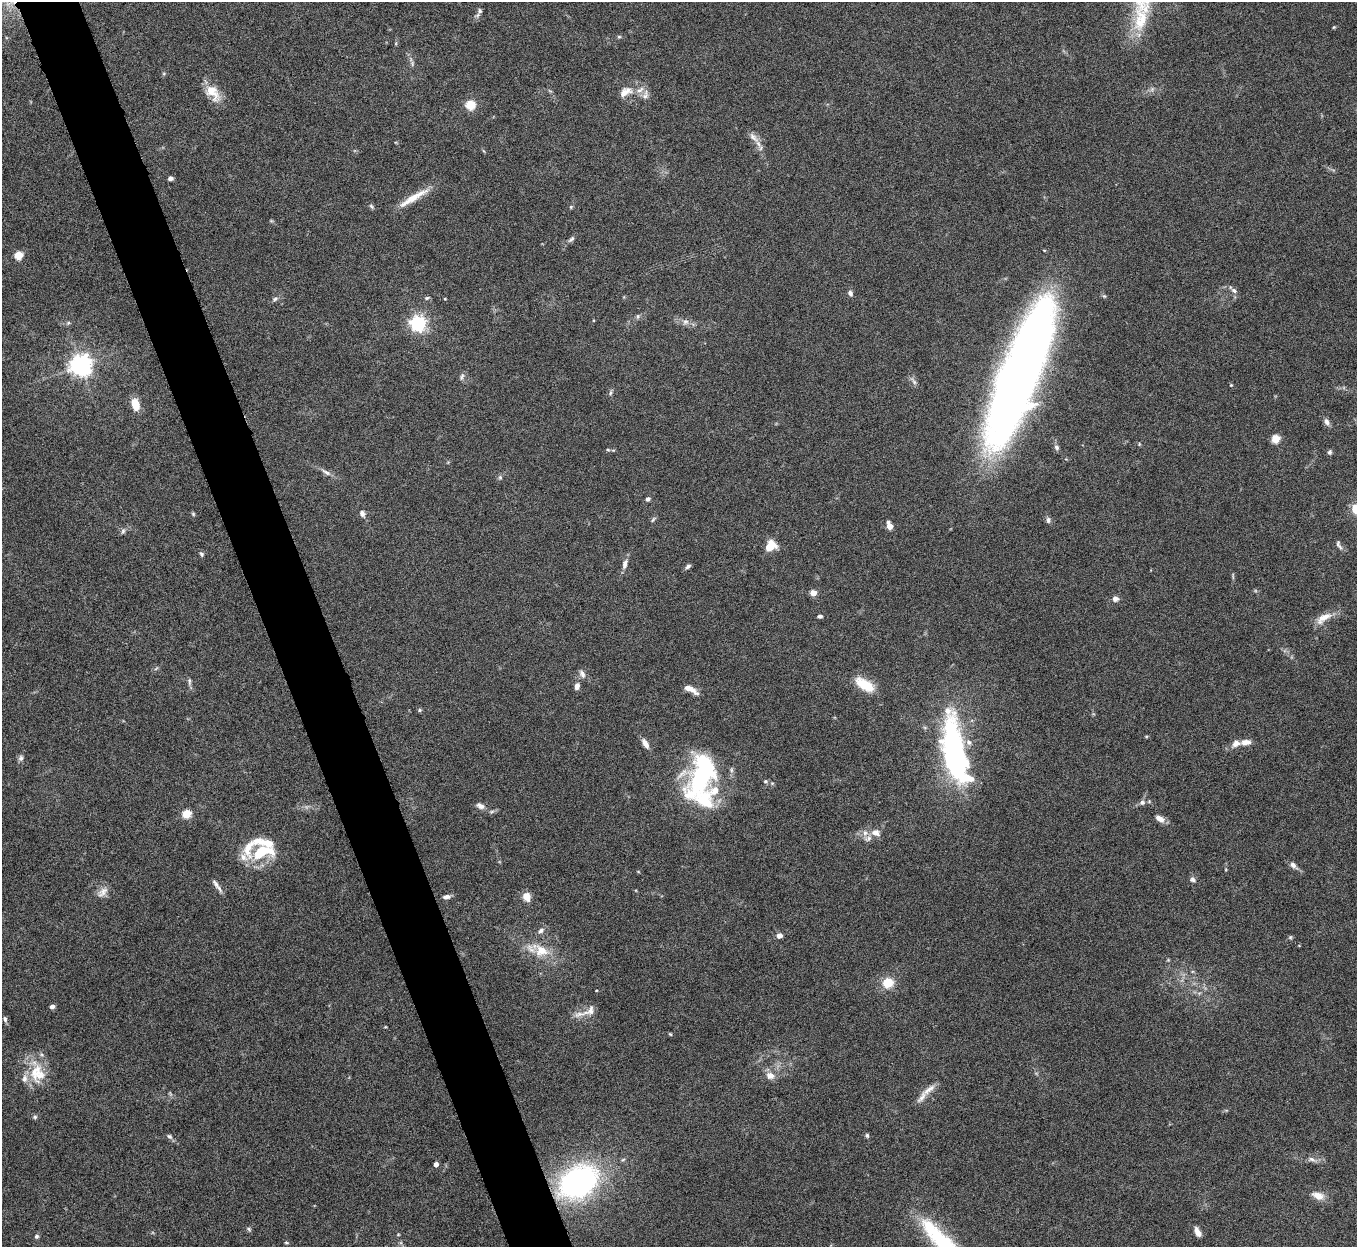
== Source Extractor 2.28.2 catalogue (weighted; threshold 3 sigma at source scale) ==
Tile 11 of 4 x 4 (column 3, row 3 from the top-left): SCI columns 2710-4064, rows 1395-2639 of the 5422 x 5403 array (HDU 1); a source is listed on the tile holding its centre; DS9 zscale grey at full resolution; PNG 1359 x 1249 px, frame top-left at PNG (2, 2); no overlay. Shown black and unused: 5% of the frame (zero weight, under 5 of 10 exposures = <1% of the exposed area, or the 3 px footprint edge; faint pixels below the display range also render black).
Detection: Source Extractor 2.28.2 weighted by HDU 2 'WHT'; one run over the whole footprint, this tile lists its part. Background 0.145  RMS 0.0057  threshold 0.0235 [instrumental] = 3 sigma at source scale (4.09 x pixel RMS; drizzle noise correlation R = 1.36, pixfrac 0.8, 0.05/0.05 arcsec/px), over >= 5 px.
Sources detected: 123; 3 inside a brighter object's white glare — not listed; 13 inside a brighter listed object's ellipse — not listed separately; the other 107 listed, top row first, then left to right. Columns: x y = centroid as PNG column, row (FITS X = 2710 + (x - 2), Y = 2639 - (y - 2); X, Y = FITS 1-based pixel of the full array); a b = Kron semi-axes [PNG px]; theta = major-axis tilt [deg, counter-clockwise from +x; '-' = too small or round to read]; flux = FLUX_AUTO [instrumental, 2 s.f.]
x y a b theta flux
480 11 8 6 87 1.4
1141 20 34 18 78 20
1334 27 5 3 - 0.48
619 37 6 4 0 0.65
412 64 8 4 90 0.97
213 92 24 14 -53 9.4
625 92 19 11 28 6.3
645 95 15 7 76 2.8
470 105 5 5 - 33
753 137 19 7 -47 3.9
170 178 6 5 - 1.4
413 198 42 7 31 11
371 206 8 4 -46 0.94
571 207 5 4 - 0.65
571 239 11 5 42 1.5
18 255 5 5 - 20
1234 290 10 5 -39 1.7
850 293 8 6 -58 1.6
427 298 7 5 21 0.84
275 299 7 5 25 1.1
445 299 3 3 - 0.45
638 316 6 5 - 1
685 322 9 7 39 2
68 323 6 4 45 0.76
418 323 6 6 - 180
80 365 7 7 - 400
1021 372 133 31 69 570
462 377 10 5 68 1.4
914 381 11 5 -54 1.7
1231 385 4 4 - 0.5
611 393 8 4 81 0.95
135 405 13 8 -77 7.7
1327 422 10 6 -71 2
1275 439 5 5 - 21
1056 447 7 6 - 1.4
608 450 5 3 - 0.58
1329 452 6 5 - 1.2
326 472 17 5 -31 2.6
500 477 6 5 - 0.95
648 499 6 5 - 1.2
193 514 5 4 - 0.68
362 514 10 7 -66 1.9
653 519 9 4 54 0.91
1048 520 8 6 -87 1.5
889 526 7 4 -71 7.5
123 531 7 6 - 1.2
1339 545 13 5 -62 1.6
770 546 12 9 45 9.6
201 554 7 5 -51 1
625 564 14 6 73 2.8
688 566 7 4 38 1.3
813 593 4 4 - 9.3
1115 599 6 6 - 2.6
820 616 5 4 - 1.3
1324 618 23 9 33 6.7
582 674 12 7 -61 2.3
189 681 10 5 -89 1.4
865 685 24 11 -31 12
577 686 9 6 76 2.4
691 689 19 6 -28 4.5
419 710 5 4 - 0.83
1246 742 13 7 4 3.6
645 744 14 6 -59 3.3
955 755 59 19 -80 150
21 758 8 6 80 1.5
701 776 31 23 54 49
765 781 6 5 - 0.95
1142 802 8 6 14 1.9
480 806 12 7 -29 2.6
492 811 7 4 19 0.96
187 814 5 5 - 26
1160 819 12 6 -30 3.8
876 833 12 9 -22 3.9
868 839 12 7 21 2.4
267 843 18 10 -8 8.5
248 848 29 14 77 11
259 854 11 9 14 12
1293 865 9 6 -42 2.4
1193 879 8 7 - 1.5
217 885 21 5 -54 2.5
103 892 17 9 42 3.9
526 896 10 8 -74 5.1
446 897 9 5 9 2.2
541 931 9 6 34 1.9
779 936 6 5 - 2.7
1290 937 6 5 - 0.75
541 950 26 16 -29 13
888 983 11 10 - 9.9
52 1006 5 4 - 1.8
590 1011 21 11 36 5.6
5 1019 8 5 -65 1.3
670 1034 5 3 - 0.55
35 1072 28 13 61 13
770 1076 11 9 -11 4.3
929 1089 22 7 39 4.6
35 1117 6 5 - 0.94
867 1135 6 5 - 0.99
169 1136 8 5 -37 1.3
1312 1159 10 6 -18 2
436 1164 4 4 - 3.1
578 1182 32 23 32 140
1318 1196 16 9 -21 5.3
249 1229 6 5 - 0.92
1198 1232 12 6 -65 3.2
398 1235 5 3 - 0.45
36 1236 6 5 - 0.99
286 1242 5 3 - 0.57